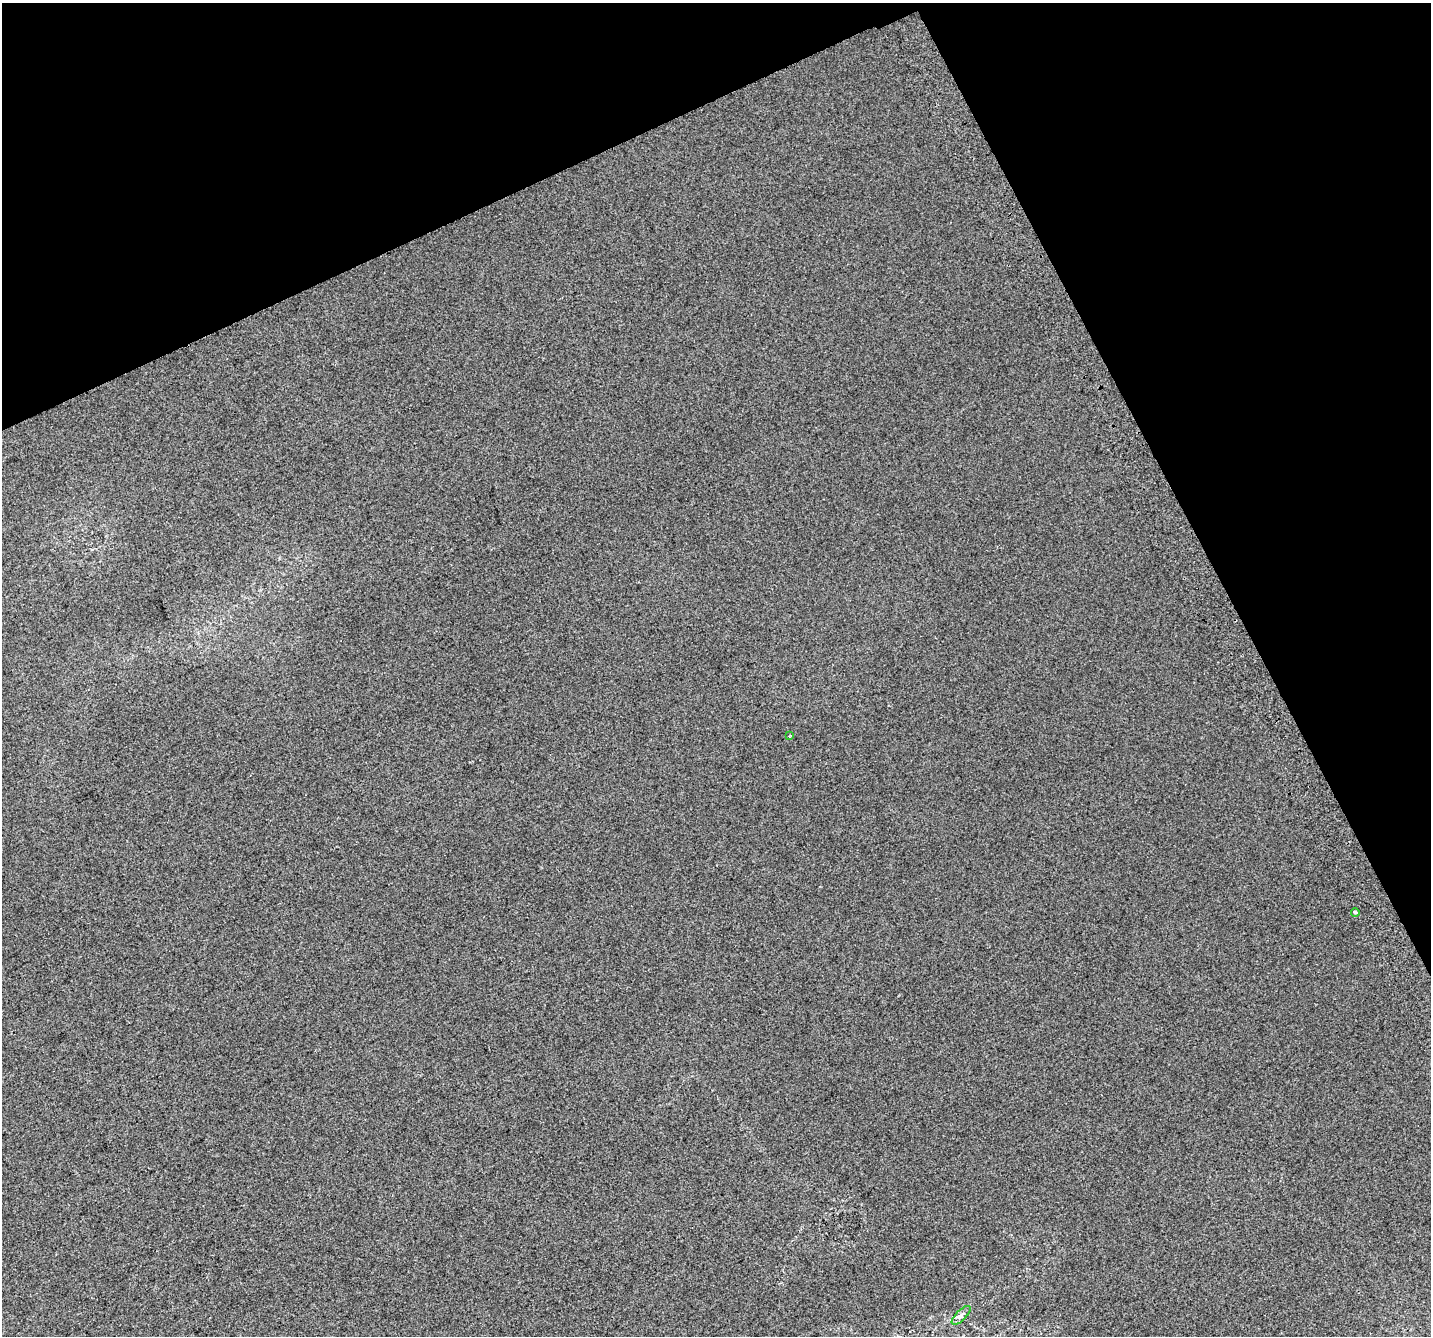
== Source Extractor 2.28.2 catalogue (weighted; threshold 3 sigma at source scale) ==
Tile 3 of 4 x 4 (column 3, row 1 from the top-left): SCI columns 2902-4330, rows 4179-5512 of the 5798 x 5630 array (HDU 1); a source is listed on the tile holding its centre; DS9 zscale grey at full resolution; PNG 1433 x 1338 px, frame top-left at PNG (2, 3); each listed source drawn as its Kron ellipse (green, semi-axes under 4 px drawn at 4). Shown black and unused: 24% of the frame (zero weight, under 2 of 3 exposures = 2% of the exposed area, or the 3 px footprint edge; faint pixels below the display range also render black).
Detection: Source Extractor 2.28.2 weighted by HDU 2 'WHT'; one run over the whole footprint, this tile lists its part. Background 0.0239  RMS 0.011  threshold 0.0485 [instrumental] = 3 sigma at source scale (4.5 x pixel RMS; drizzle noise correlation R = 1.50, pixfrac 1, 0.0396/0.0396 arcsec/px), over >= 5 px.
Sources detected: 3; all 3 listed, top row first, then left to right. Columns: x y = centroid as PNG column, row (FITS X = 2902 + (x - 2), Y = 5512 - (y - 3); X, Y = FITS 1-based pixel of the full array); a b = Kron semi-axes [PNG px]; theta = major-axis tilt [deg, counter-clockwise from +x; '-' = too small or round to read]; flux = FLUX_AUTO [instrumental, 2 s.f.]
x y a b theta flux
790 736 3 2 - 1.2
1355 912 4 3 - 9
961 1315 12 5 45 4